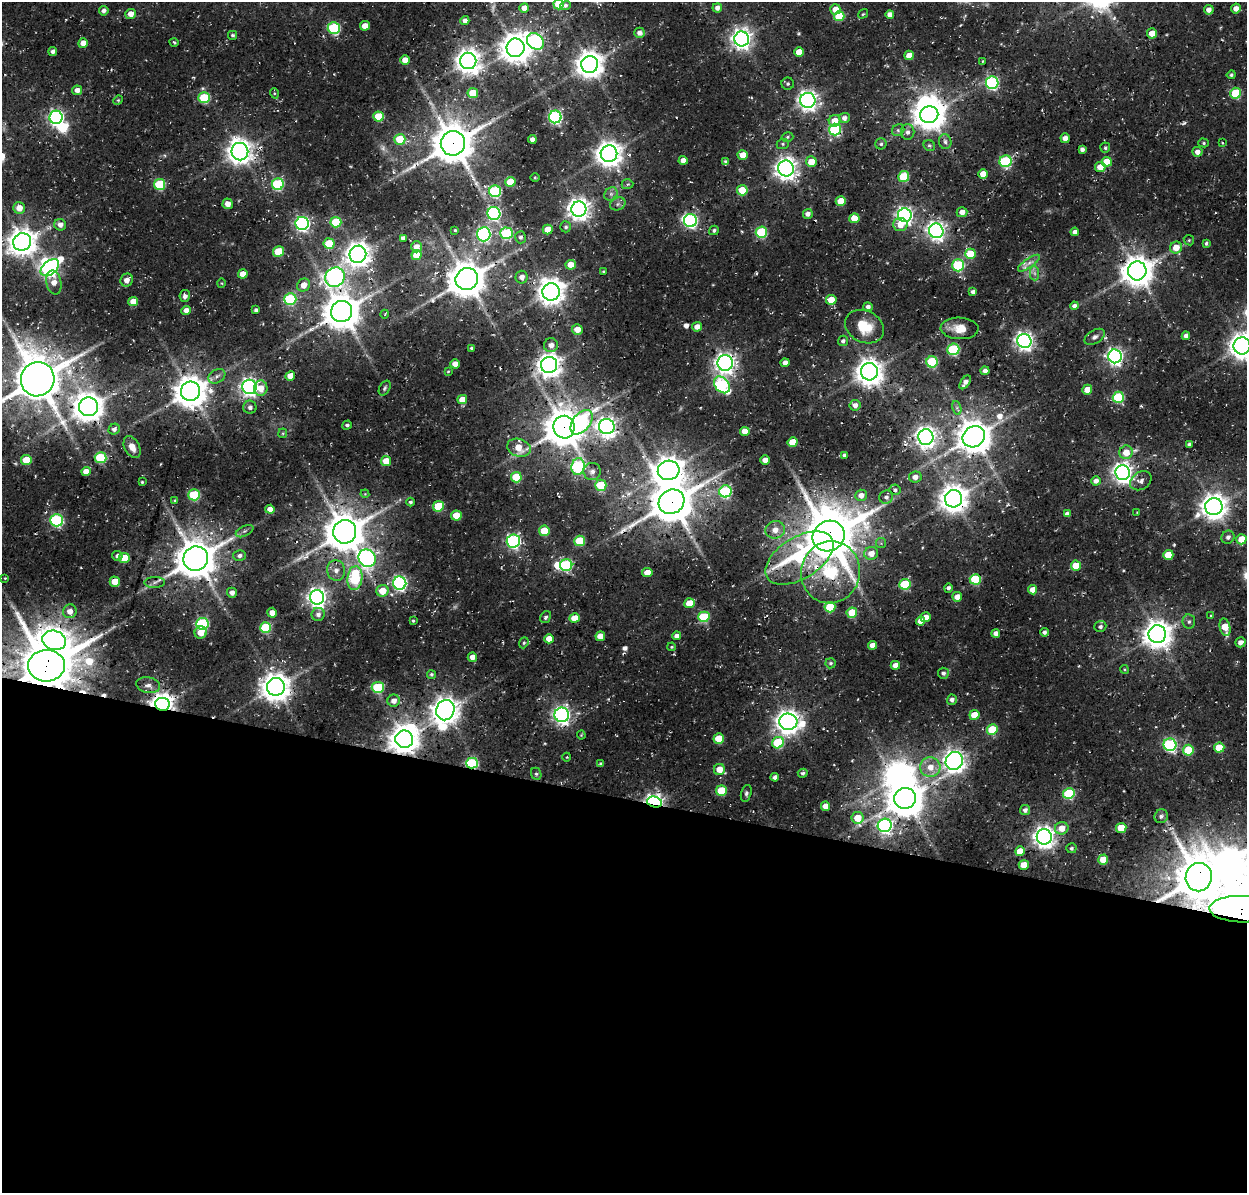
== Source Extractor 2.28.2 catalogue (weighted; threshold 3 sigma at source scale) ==
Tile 14 of 4 x 4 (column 2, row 4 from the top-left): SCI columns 1383-2627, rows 320-1510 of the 5246 x 5340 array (HDU 1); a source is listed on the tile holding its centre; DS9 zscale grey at full resolution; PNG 1249 x 1195 px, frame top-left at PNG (2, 2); each listed source drawn as its Kron ellipse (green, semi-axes under 4 px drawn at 4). Shown black and unused: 33% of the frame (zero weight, under 3 of 4 exposures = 8% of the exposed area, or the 3 px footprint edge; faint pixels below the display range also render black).
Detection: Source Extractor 2.28.2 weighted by HDU 2 'WHT'; one run over the whole footprint, this tile lists its part. Background 0.0296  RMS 0.0039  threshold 0.0174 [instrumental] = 3 sigma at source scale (4.5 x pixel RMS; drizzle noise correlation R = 1.50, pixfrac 1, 0.0396/0.0396 arcsec/px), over >= 5 px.
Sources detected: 374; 8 too faint to see at this stretch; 8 inside a brighter object's white glare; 6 cosmic-ray / hot-pixel residue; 2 long thin detections or spike segments (spike, bleed or trail) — neither listed nor drawn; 1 inside a brighter listed object's ellipse — not listed separately; the other 349 listed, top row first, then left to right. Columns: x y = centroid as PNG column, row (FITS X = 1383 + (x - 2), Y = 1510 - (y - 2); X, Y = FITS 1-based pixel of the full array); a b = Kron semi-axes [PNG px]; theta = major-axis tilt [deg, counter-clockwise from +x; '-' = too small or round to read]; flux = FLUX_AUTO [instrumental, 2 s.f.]
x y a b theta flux
559 4 5 5 - 14
565 5 5 4 - 0.91
524 8 5 4 - 2.6
717 8 5 4 - 2
1236 8 5 5 - 2.7
835 9 5 5 - 4.4
1209 10 5 5 - 2.3
104 11 5 4 - 1.4
131 14 5 5 - 3.7
863 14 5 3 - 0.44
890 14 4 4 - 2.4
839 16 5 5 - 17
465 21 4 4 - 2.1
365 26 5 5 - 4.5
334 28 6 6 - 40
639 33 5 5 - 1.9
1152 33 5 5 - 4.6
232 35 4 4 - 0.72
742 39 7 7 - 240
535 41 9 7 -42 82
174 42 5 3 - 0.49
83 43 5 4 - 4
516 48 9 9 - 660
53 51 4 4 - 1.5
799 52 5 5 - 6.3
909 55 5 4 - 4.5
405 60 5 5 - 4.2
468 61 8 8 - 390
983 61 4 3 - 0.37
590 64 8 8 - 540
1231 75 4 4 - 0.78
992 83 6 6 - 67
788 84 6 6 - 0.89
77 90 5 5 - 2.6
274 93 5 3 - 0.42
473 93 5 5 - 10
1236 93 5 5 - 23
204 98 5 5 - 22
118 100 5 4 - 0.47
808 100 7 7 - 230
929 115 9 8 - 690
378 116 5 5 - 12
56 117 6 6 - 120
555 117 6 6 - 77
844 118 5 5 - 2.1
835 121 6 5 - 5.1
835 130 6 6 - 43
898 130 6 5 - 0.9
908 132 7 7 - 1.6
787 137 6 4 16 0.6
1065 138 5 4 - 3.2
400 139 5 5 - 13
532 139 4 4 - 2
945 142 7 6 - 1.2
1222 142 4 2 - 0.34
453 143 12 12 - 1400
1204 143 5 4 - 0.57
783 144 6 5 - 0.67
881 144 5 5 - 0.86
929 146 6 5 - 0.84
1105 148 5 5 - 0.79
1082 149 4 4 - 1.4
240 152 9 8 - 410
1197 152 5 5 - 2.4
609 154 8 8 - 480
743 155 5 5 - 5.3
683 160 4 4 - 3
1006 161 6 6 - 43
725 162 4 3 - 0.94
811 162 5 5 - 6.5
1107 162 5 5 - 11
1100 167 5 5 - 4.9
786 168 8 8 - 300
983 174 5 4 - 5.2
904 177 5 5 - 22
535 178 5 3 - 0.41
510 182 5 5 - 9
159 184 5 5 - 27
278 184 6 5 - 39
627 184 6 5 - 0.81
742 190 5 5 - 11
495 191 6 6 - 46
611 194 7 6 - 1.2
841 201 5 5 - 7.8
228 204 5 5 - 2.9
618 204 8 6 23 1.2
19 208 6 6 - 4.5
579 209 7 7 - 320
962 212 5 5 - 2.9
494 213 6 6 - 73
808 214 5 5 - 1.9
905 215 7 6 - 150
854 218 5 5 - 6.3
690 221 6 6 - 87
336 222 5 5 - 18
302 223 6 6 - 97
900 224 7 6 - 4.9
60 225 6 5 - 2.3
566 227 5 5 - 0.84
548 229 5 4 - 5.4
455 230 3 3 - 0.5
714 230 5 4 - 0.81
936 231 7 7 - 190
761 232 5 5 - 31
1075 232 4 4 - 1.8
506 233 6 6 - 41
484 234 7 6 - 96
521 237 6 5 - 1.1
403 238 4 4 - 1.8
1189 240 5 4 - 0.5
22 242 9 8 - 520
1206 243 4 3 - 0.78
329 244 5 5 - 15
416 247 5 5 - 3.7
1176 248 6 6 - 4.9
278 252 5 5 - 14
358 254 9 8 - 420
970 254 5 5 - 13
416 255 5 5 - 7
1029 263 13 4 35 2
571 265 5 5 - 5.2
958 265 6 6 - 31
50 268 10 6 38 150
1137 271 9 9 - 720
603 272 3 2 - 0.36
1034 273 7 4 -89 1.2
243 274 5 4 - 4.6
335 277 10 9 - 160
522 277 6 6 - 2.6
467 279 11 10 - 1100
127 280 7 6 - 2.6
54 282 12 7 -79 4
222 283 5 3 - 0.38
304 285 7 6 - 4.1
551 292 9 8 - 460
973 292 4 4 - 1.5
185 296 6 5 - 1.4
290 299 6 6 - 32
831 300 5 5 - 7.5
133 302 5 4 - 4.4
1074 306 4 4 - 1.5
868 307 5 4 - 1.5
186 310 5 4 - 2.8
256 310 4 4 - 1.1
342 311 11 10 - 1000
385 314 4 3 - 0.36
697 327 5 4 - 3
864 327 20 15 -27 12
959 328 19 10 -3 6.2
577 329 5 5 - 4.7
1186 336 4 4 - 1.7
1095 337 11 6 30 1.5
843 341 5 5 - 1.2
1024 341 7 7 - 190
551 345 7 7 - 2.6
1242 346 8 8 - 440
471 348 3 3 - 0.73
953 349 6 6 - 37
1115 356 7 6 - 150
932 362 5 5 - 29
725 363 8 7 - 230
785 363 4 4 - 2.3
455 364 4 4 - 3.2
549 365 8 8 - 380
448 371 3 3 - 0.34
985 371 4 4 - 1.8
869 372 8 8 - 490
217 376 9 6 29 1.8
290 376 5 4 - 5.3
38 379 17 16 - 1700
965 382 8 4 55 2.4
722 385 9 6 -50 62
249 387 7 7 - 170
261 388 8 6 86 5.3
385 388 8 5 61 0.88
1087 390 5 5 - 6.3
190 391 10 9 - 800
1118 397 5 5 - 32
462 400 5 4 - 5.3
855 405 5 5 - 2.1
88 407 9 9 - 640
250 407 6 6 - 1.4
957 408 7 4 -74 1.1
581 422 14 8 51 43
347 425 5 4 - 0.96
564 427 11 10 - 1100
607 427 8 7 - 210
114 429 6 5 - 1.6
745 431 5 4 - 4.1
283 433 5 4 - 0.45
926 437 8 7 - 250
974 437 12 10 39 890
792 442 5 5 - 7.7
1189 444 4 3 - 0.93
132 447 11 7 -62 3.5
519 448 12 9 -17 7.8
1126 452 7 6 - 5.7
844 455 3 3 - 0.73
101 458 6 5 - 27
26 460 5 5 - 11
765 460 4 4 - 3.7
386 461 5 5 - 6.8
578 467 8 6 82 53
669 470 11 9 13 560
86 471 5 4 - 3.9
592 472 9 8 - 2.1
1123 473 7 7 - 240
516 477 5 5 - 17
915 477 6 5 - 2.3
1096 481 5 4 - 2.2
1141 481 11 8 35 2.1
142 482 3 3 - 0.46
601 485 5 5 - 19
895 490 5 5 - 0.87
725 491 6 6 - 48
365 494 4 3 - 0.34
194 495 5 5 - 28
861 495 6 5 - 2.6
886 497 7 6 - 1.6
953 499 8 8 - 570
175 500 4 3 - 0.42
410 502 4 4 - 0.82
672 502 13 11 35 1400
438 506 5 5 - 18
1214 507 9 8 - 460
270 509 5 4 - 3.5
1137 512 3 2 - 0.28
1067 514 4 4 - 1.6
456 515 5 5 - 9.2
57 520 6 6 - 57
775 530 10 8 18 3.4
245 531 9 5 27 1.1
544 531 5 5 - 11
345 532 12 11 - 1200
829 536 16 15 - 2000
1228 537 7 6 - 1.6
1241 539 5 5 - 6.5
513 541 6 6 - 83
580 541 5 5 - 18
881 543 5 5 - 0.61
871 553 7 6 - 4.1
1168 555 5 5 - 10
117 556 5 5 - 1.2
239 556 6 5 - 1.3
124 558 5 5 - 12
367 558 9 8 - 120
799 558 38 20 32 47
196 559 12 12 - 1200
566 565 6 6 - 46
1076 566 5 5 - 10
336 570 10 9 - 2.7
647 572 5 4 - 4.9
830 572 31 29 75 73
5 578 4 3 - 0.37
355 578 12 7 82 34
975 579 5 5 - 25
115 582 5 5 - 6.9
155 582 10 5 1 1.4
400 583 6 6 - 97
905 584 5 5 - 21
948 588 5 4 - 1
1033 590 4 4 - 3.9
382 591 6 6 - 7.2
232 593 5 5 - 1.9
317 597 7 7 - 210
957 597 5 5 - 3.8
690 603 5 5 - 9.5
830 607 5 5 - 14
70 611 7 6 - 3.4
272 613 5 4 - 3.3
852 613 5 5 - 16
318 614 7 6 - 1.7
1211 616 3 3 - 0.4
546 617 6 5 - 0.95
704 617 5 5 - 29
926 617 5 5 - 4.4
575 618 5 5 - 6.4
413 621 3 3 - 0.48
920 621 4 4 - 3.6
1189 622 7 6 - 1.1
202 624 6 5 - 52
1100 626 6 5 - 1.2
265 627 5 5 - 24
1225 627 9 5 -78 7.6
1044 632 4 4 - 1.1
201 633 6 6 - 5.2
996 633 4 4 - 2.2
1157 634 9 8 - 560
600 636 5 4 - 4.9
677 636 4 4 - 2.3
549 639 5 4 - 4.6
54 640 12 9 -17 360
1240 642 5 5 - 2
524 643 6 4 68 0.63
873 645 4 4 - 3.5
672 647 4 3 - 0.5
472 657 5 4 - 3.2
830 663 5 5 - 0.8
895 665 4 4 - 3.3
46 666 18 15 3 2300
1124 669 4 3 - 0.38
943 673 5 5 - 1.3
431 674 5 4 - 0.72
148 685 12 8 -10 2.6
276 687 9 9 - 610
378 687 6 5 - 29
952 700 5 5 - 1.5
394 701 6 6 - 2.9
162 704 7 6 - 370
445 710 10 9 - 520
562 715 7 7 - 150
974 715 5 5 - 7.9
788 722 9 8 - 380
992 729 5 5 - 16
581 735 4 4 - 0.42
719 738 5 5 - 11
404 739 9 8 - 630
778 743 6 5 - 27
1170 745 6 6 - 60
1219 748 5 5 - 11
1188 750 5 5 - 16
567 757 4 3 - 0.34
954 761 9 8 - 290
472 763 6 5 - 41
601 764 4 3 - 1
930 767 10 10 - 5.2
719 769 5 5 - 5.1
803 773 5 4 - 0.92
536 774 6 5 - 0.75
775 777 4 4 - 1.6
721 791 5 5 - 17
746 793 8 5 74 0.95
1069 793 6 5 - 29
905 798 11 10 - 960
654 802 7 5 -14 160
825 806 5 4 - 4.3
1025 810 5 5 - 1.5
1161 816 7 6 - 1.3
858 818 6 6 - 8.1
885 825 7 6 - 92
1062 828 7 6 - 4.7
1121 828 5 5 - 11
1044 837 7 7 - 290
1071 848 5 5 - 0.87
1020 851 5 5 - 6.6
1103 860 5 5 - 9.1
1024 865 5 5 - 6.3
1199 877 14 13 - 1700
1242 909 32 13 -1 2000
Overlapping masked pixels (flux is a lower limit): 24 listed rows (the first 20) at x y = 453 143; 1137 271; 467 279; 38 379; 88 407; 564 427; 953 499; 672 502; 345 532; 829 536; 799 558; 196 559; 830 572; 975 579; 575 618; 54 640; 46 666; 162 704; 404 739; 1170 745
Isophote crosses this tile's border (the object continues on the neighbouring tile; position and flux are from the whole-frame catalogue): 5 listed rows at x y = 559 4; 1242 346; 38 379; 46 666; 1242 909